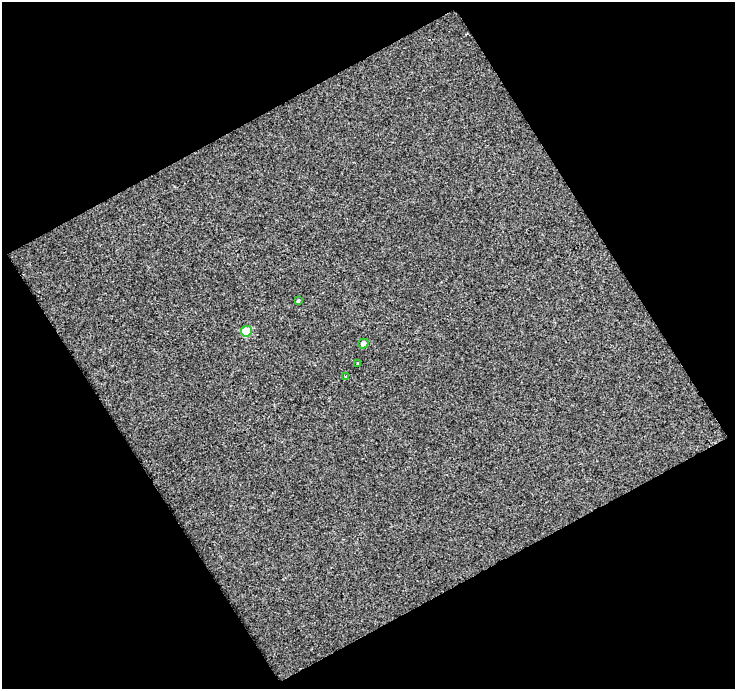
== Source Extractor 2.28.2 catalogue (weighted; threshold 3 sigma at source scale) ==
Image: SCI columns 1-733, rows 19-705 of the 733 x 722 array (HDU 1 of 3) = the unmasked area's bounding box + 8 px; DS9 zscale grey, full resolution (1 PNG px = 1 image px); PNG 737 x 691 px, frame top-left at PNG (2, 2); each listed source drawn as its Kron ellipse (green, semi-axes under 4 px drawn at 4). Shown black and unused: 49% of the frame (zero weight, under 2 of 3 exposures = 2% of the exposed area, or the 3 px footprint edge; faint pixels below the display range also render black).
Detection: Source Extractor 2.28.2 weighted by HDU 2 'WHT'. Background 0.00148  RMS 0.0063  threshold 0.0284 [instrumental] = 3 sigma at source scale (4.5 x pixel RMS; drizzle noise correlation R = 1.50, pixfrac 1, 0.0396/0.0396 arcsec/px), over >= 5 px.
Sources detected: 5; all 5 listed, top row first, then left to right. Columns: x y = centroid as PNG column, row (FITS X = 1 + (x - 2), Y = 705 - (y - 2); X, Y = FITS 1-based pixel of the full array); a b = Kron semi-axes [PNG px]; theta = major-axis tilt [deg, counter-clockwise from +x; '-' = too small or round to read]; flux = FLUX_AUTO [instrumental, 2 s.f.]
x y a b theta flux
298 300 4 3 - 0.75
246 331 5 5 - 18
363 344 5 4 - 2.5
358 363 3 3 - 1.2
345 376 3 3 - 4.1